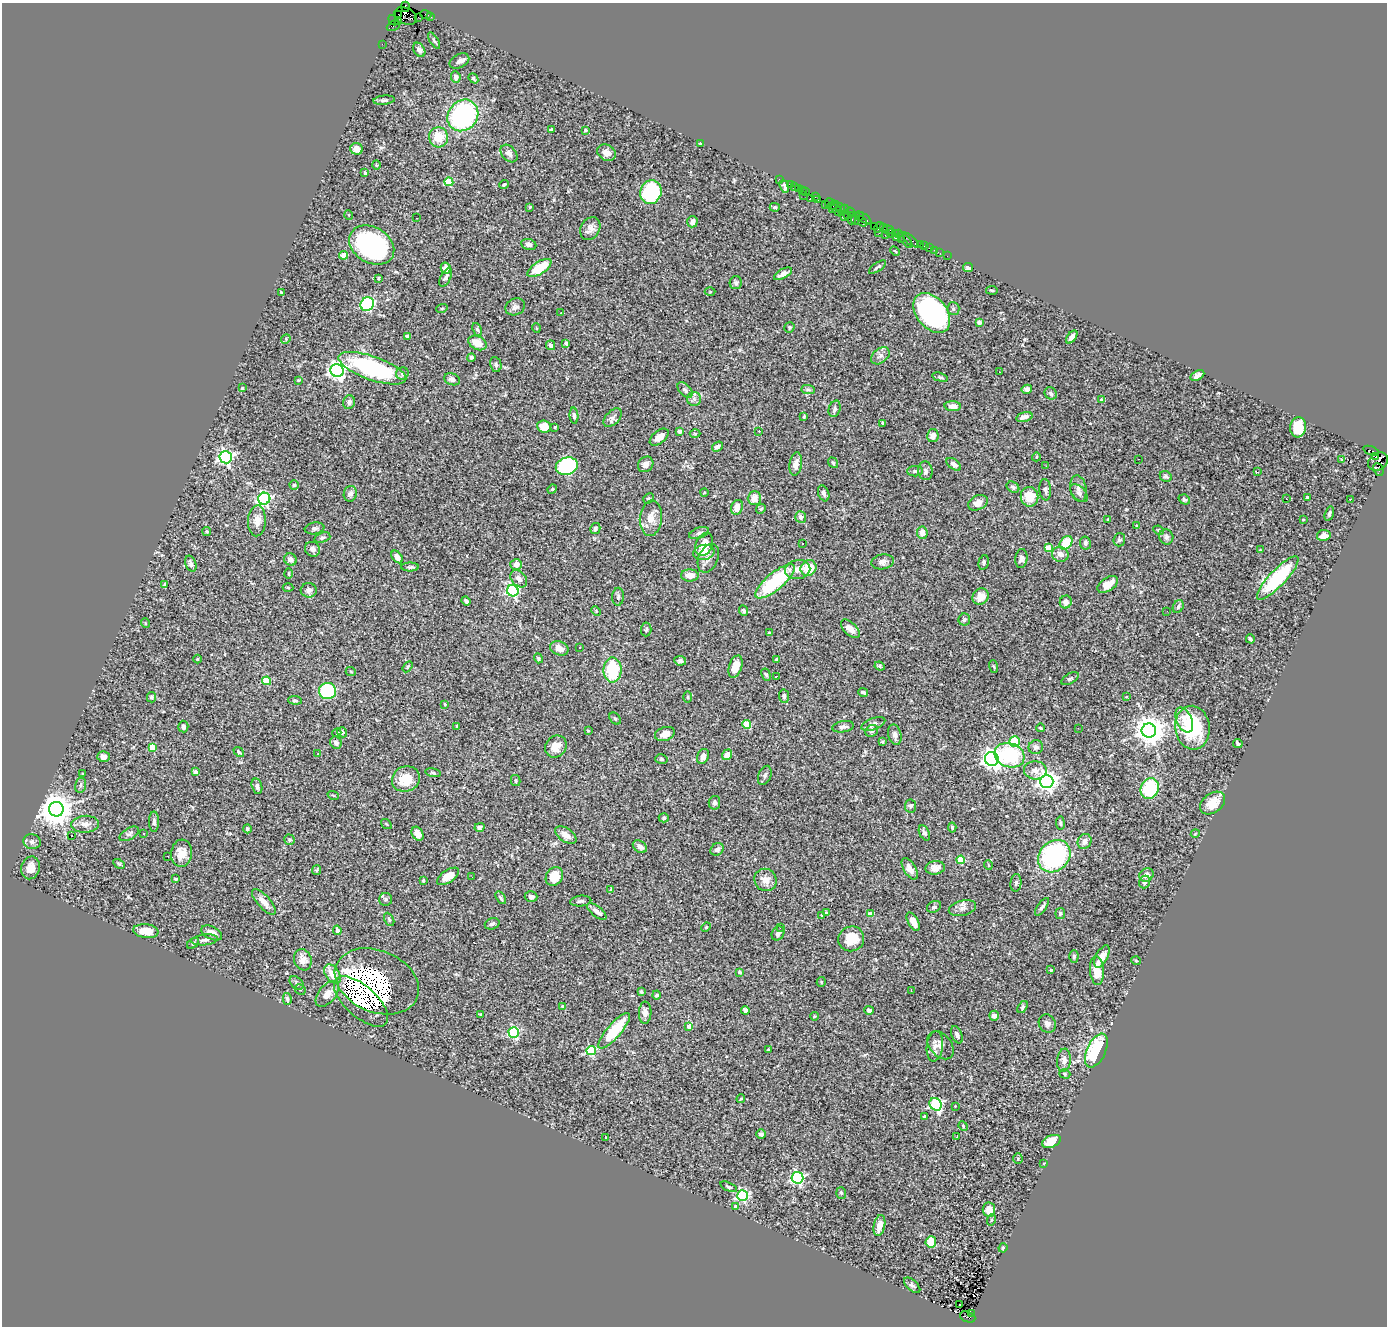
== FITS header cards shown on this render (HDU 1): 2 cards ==
NAXIS1  =                 1385
NAXIS2  =                 1324

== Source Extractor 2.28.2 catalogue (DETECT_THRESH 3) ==
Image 1385 x 1324 px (HDU 1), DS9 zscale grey, 1 PNG px = 1 image px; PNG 1389 x 1328 px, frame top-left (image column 1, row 1324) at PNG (2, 3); each listed source drawn as its Kron ellipse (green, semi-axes under 4 px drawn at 4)
Background 1.25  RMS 0.032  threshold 0.0954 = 3 sigma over >= 5 px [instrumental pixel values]
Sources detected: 445; all 445 listed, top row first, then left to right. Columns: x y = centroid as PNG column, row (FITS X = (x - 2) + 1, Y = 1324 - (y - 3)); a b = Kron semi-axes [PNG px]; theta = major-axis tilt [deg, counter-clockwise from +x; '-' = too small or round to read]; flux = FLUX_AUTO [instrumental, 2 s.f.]
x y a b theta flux
405 7 5 3 - 100
426 14 6 3 -19 77
399 15 3 2 - 58
405 16 12 8 -24 2200
430 16 3 3 - 50
418 17 3 2 - 41
393 20 6 4 -47 130
399 22 3 3 - 710
393 26 7 5 27 180
434 40 9 4 -58 3.9
382 44 2 2 - 23
419 50 8 5 -59 7.7
459 61 10 6 28 8.1
456 77 6 5 - 8.8
473 78 5 4 - 3.7
384 100 11 4 6 4.7
463 115 17 14 48 330
551 129 3 2 - 2.1
585 130 4 3 - 2.1
438 137 10 9 - 52
700 143 4 2 - 1.4
356 149 6 5 - 24
509 153 10 7 -48 11
607 153 10 7 -33 14
376 165 5 3 - 1.8
365 173 3 3 - 5.3
779 179 2 2 - 42
449 182 4 4 - 75
790 184 3 2 - 100
504 185 5 3 - 3.4
784 186 7 3 -71 6.7
794 186 3 3 - 130
799 188 4 3 - 77
802 190 3 3 - 76
805 191 3 3 - 79
651 192 12 10 73 190
803 195 2 2 - 24
816 196 4 3 - 130
810 199 3 3 - 120
818 200 3 2 - 54
829 203 4 3 - 100
825 205 3 2 - 51
833 205 5 4 - 240
530 207 4 4 - 2.2
775 207 5 4 - 2.9
832 209 3 2 - 56
841 209 6 4 -76 110
844 209 5 3 - 210
837 210 8 3 -53 280
850 212 4 3 - 150
349 215 5 3 - 1.6
847 215 4 2 - 64
859 216 5 3 - 120
844 217 2 2 - 44
416 218 3 2 - 46
852 218 6 3 85 340
864 218 9 3 -35 330
856 219 6 3 74 180
862 221 5 3 - 180
692 222 6 5 - 10
874 226 2 2 - 56
879 227 5 3 - 160
883 227 3 2 - 86
590 229 12 9 57 14
888 230 5 3 - 160
879 233 2 2 - 100
891 233 4 3 - 120
895 233 3 3 - 72
899 234 4 3 - 110
885 235 2 2 - 46
896 238 3 3 - 62
901 240 3 2 - 420
906 240 9 4 -50 280
911 240 10 3 -41 130
529 244 8 5 -11 7.7
372 245 24 18 -30 350
920 245 4 3 - 110
924 246 3 2 - 36
929 248 2 2 - 17
934 250 2 2 - 8.9
895 251 5 3 - 1.9
940 253 2 2 - 15
343 255 4 4 - 35
947 256 2 2 - 8.8
877 267 10 3 35 4.1
446 268 6 5 - 13
539 268 13 6 32 64
968 268 5 4 - 6.4
783 274 10 4 29 11
446 277 10 5 63 7.2
379 278 3 3 - 3.2
736 283 6 6 - 5.2
992 290 6 3 -9 2.4
281 292 3 2 - 1.5
710 292 5 3 - 2.1
367 304 7 6 - 270
515 307 10 8 26 8.2
442 308 6 3 19 1.7
953 309 6 6 - 5.3
561 313 3 3 - 1.6
932 313 22 15 -51 460
979 322 4 3 - 12
536 328 5 3 - 1.9
789 328 5 5 - 4.6
477 329 7 4 -66 4.1
407 337 4 4 - 23
1072 337 7 4 53 8.8
286 339 5 4 - 2.7
477 343 10 6 -26 32
566 343 4 4 - 6.6
551 345 5 4 - 9.8
880 356 10 7 39 8.9
471 357 4 4 - 4
496 365 7 5 -79 5.5
372 368 36 12 -19 250
337 370 7 6 - 860
999 372 3 2 - 3.6
402 373 6 6 - 5.5
1197 375 7 4 32 7.9
940 377 8 4 -16 4
452 379 8 5 -23 7.2
298 380 4 3 - 1.9
242 388 3 3 - 1.8
808 389 7 4 -1 4.4
1027 389 5 4 - 8
685 390 9 5 -47 7.8
1051 393 6 5 - 5.6
694 399 7 7 - 7.2
1102 400 3 3 - 12
349 402 7 5 71 9.7
953 406 8 5 -3 13
835 409 8 5 73 6.2
574 416 8 4 -85 5.9
804 416 4 3 - 2.9
1024 417 8 4 14 9.8
613 418 11 6 46 8.6
883 423 3 3 - 2.6
544 426 7 6 - 28
555 427 3 2 - 2.2
1298 427 10 8 85 59
679 431 3 3 - 5.8
759 431 3 2 - 4.4
695 434 5 3 - 2
933 436 6 5 - 14
659 437 11 6 39 16
717 447 6 4 36 6.9
1371 451 8 3 -20 160
226 457 6 6 - 580
1036 457 4 3 - 1.9
1376 457 4 3 - 290
1139 459 2 2 - 2.4
1342 460 3 3 - 22
1378 461 10 8 34 1400
833 463 6 4 -54 3.1
646 464 8 7 - 11
796 464 12 6 81 13
954 464 8 5 -38 8.3
567 466 11 8 15 250
1046 466 2 2 - 3.8
1378 469 7 5 -68 300
915 471 8 5 1 4.4
925 471 9 7 -81 7.2
1257 472 4 2 - 3.1
1166 476 6 5 - 4.4
294 485 4 4 - 6.7
1013 487 7 5 -32 4.2
552 489 5 4 - 2.6
1078 489 13 8 -79 10
1045 490 11 6 -84 6.3
704 493 4 3 - 2.2
824 493 8 5 -69 7.3
1079 493 11 6 -47 7.3
350 494 8 6 74 8.5
1030 497 10 9 - 46
1307 497 4 3 - 4
648 498 6 4 42 3.2
754 498 7 6 - 19
264 499 6 6 - 370
1184 499 6 4 -37 3.1
1286 499 2 2 - 1.7
1350 499 3 2 - 1.9
978 503 10 7 24 14
737 507 8 6 68 20
761 509 5 4 - 2.5
1329 514 7 4 73 4.4
801 517 6 5 - 11
651 518 18 11 85 24
1108 519 3 3 - 1.9
1303 520 3 2 - 1.6
257 521 15 9 87 20
1137 526 4 4 - 4.1
315 528 10 6 8 6.3
595 529 6 5 - 4.5
1159 530 5 3 - 2.7
207 531 4 4 - 3.2
699 533 10 5 20 6.4
922 533 6 5 - 15
1324 535 7 5 11 18
322 537 8 5 17 4.6
1166 537 7 7 - 5.9
1119 540 6 6 - 4
803 543 3 2 - 2.5
1066 543 7 5 49 62
1085 543 6 5 - 5.3
704 544 12 8 65 32
1048 548 4 4 - 35
312 549 8 7 - 9
1260 550 4 4 - 1.9
704 552 11 7 12 21
1060 554 8 7 - 13
397 557 7 4 -51 10
708 558 15 9 66 13
290 559 6 6 - 8.8
1021 559 9 6 84 8.9
882 562 11 7 9 11
984 562 7 5 75 4.6
191 564 8 5 -69 7.5
516 564 6 5 - 14
410 567 9 4 0 4.2
808 568 8 7 - 53
798 570 13 9 12 19
289 574 5 2 - 2
690 575 9 6 -2 20
1278 578 29 8 47 180
519 579 10 7 -48 13
775 581 24 8 40 180
1108 584 11 6 35 26
165 585 4 4 - 5
288 587 5 3 - 2.2
309 590 8 7 - 7.7
513 591 6 5 - 320
618 597 9 6 87 5.7
981 597 8 7 - 21
466 601 4 3 - 4
1066 602 6 6 - 16
1178 607 7 5 61 5
596 611 5 3 - 1.9
743 611 6 4 -67 4.7
1167 611 3 2 - 1.9
964 620 6 6 - 5.2
145 623 5 3 - 2
646 629 7 5 85 3.8
850 629 11 6 -44 14
769 633 3 3 - 4.6
1250 639 4 3 - 4
580 647 3 2 - 3.7
559 648 9 7 -21 17
538 658 5 4 - 3.2
197 659 4 3 - 1.6
777 660 4 3 - 4.3
680 661 6 5 - 5.3
880 666 5 4 - 2.8
408 667 6 4 57 2.9
735 667 11 6 71 32
994 667 6 3 -71 2.3
612 670 12 9 -89 100
351 672 5 3 - 1.9
766 675 6 4 -61 3.5
776 677 3 2 - 1.2
1070 679 9 5 30 4.7
266 681 4 4 - 68
327 691 8 8 - 140
863 692 5 3 - 5.9
784 696 7 5 -81 5.9
151 697 5 4 - 4.7
688 697 5 3 - 2.2
1126 697 4 2 - 1.2
295 700 7 3 -5 3.6
445 704 3 3 - 2
615 719 7 5 -48 3.8
1184 720 13 8 -65 18
747 724 4 4 - 64
873 724 12 6 22 11
183 726 6 5 - 6.9
457 726 3 2 - 1.5
843 727 11 5 9 7.8
1040 728 4 3 - 2.6
1078 728 2 2 - 4.3
1192 728 22 17 -82 150
588 731 3 3 - 2.1
872 731 7 5 33 4.5
1149 731 7 7 - 3300
342 732 5 5 - 5.6
337 733 4 3 - 2
665 734 10 6 19 16
895 735 10 6 -76 7.7
882 742 3 3 - 2.7
1015 742 5 5 - 98
336 743 6 5 - 9
1238 743 5 3 - 4.7
556 746 11 10 - 23
152 747 4 4 - 43
1036 747 7 7 - 7.1
239 752 6 3 -41 3.1
318 754 3 2 - 1.7
727 755 5 4 - 20
1010 755 15 12 -18 140
703 756 8 5 65 12
104 757 6 5 - 8.6
661 759 6 4 -16 3.4
992 759 7 6 - 1200
1035 770 11 9 -4 13
196 772 4 4 - 16
433 773 8 4 -11 3.2
83 774 3 2 - 1.4
765 775 10 6 68 6.1
406 779 14 12 24 46
516 780 6 4 -77 3.1
1047 781 7 6 - 1300
81 785 7 5 79 5
257 786 8 5 -75 6.1
1150 788 10 9 - 130
333 795 6 3 -19 1.7
714 803 7 5 80 7.7
1212 803 14 9 37 33
910 806 6 5 - 4.5
56 809 7 7 - 4700
664 818 5 4 - 4.4
154 822 10 5 89 6
1060 823 7 4 -87 3.3
85 824 14 8 4 15
386 824 6 3 -36 2.1
480 827 5 4 - 5.3
952 828 5 3 - 3.6
247 829 4 4 - 6
924 833 8 5 -63 5.6
129 834 11 5 32 6.1
144 834 3 2 - 1.2
418 834 7 5 -58 16
1195 834 4 3 - 1.8
72 835 3 2 - 2.6
566 835 12 6 -34 18
290 840 5 5 - 3.7
1085 841 8 6 60 12
32 842 9 7 -14 7.8
640 847 7 5 -33 12
717 849 7 5 34 8.9
181 853 13 10 85 27
168 856 3 2 - 3.9
1054 856 17 14 45 300
961 860 4 4 - 72
119 864 6 4 -30 3
988 865 5 3 - 1.7
31 868 11 9 75 22
935 868 10 6 10 20
910 869 12 6 -59 13
316 870 5 4 - 2.5
1146 875 7 6 - 13
448 876 12 6 34 22
554 876 10 8 59 37
472 877 2 2 - 6.1
176 879 3 2 - 2.1
423 880 3 2 - 2.6
766 880 12 10 -50 20
1145 882 6 5 - 6.6
1016 883 9 5 83 5.3
611 889 4 4 - 2
531 897 6 5 - 7.3
501 898 7 4 -59 4.4
386 899 6 6 - 5.2
581 901 10 5 5 6
264 902 16 6 -48 19
934 907 7 5 26 6
1042 907 10 4 55 6.2
962 908 14 7 15 12
597 912 11 5 -39 13
826 913 4 3 - 3.6
1060 913 5 4 - 4.1
870 914 4 3 - 14
822 915 4 4 - 2.6
389 919 7 4 -63 3.9
913 922 10 5 -62 19
492 924 7 5 18 5.4
706 927 5 4 - 2.8
780 927 2 2 - 2.9
337 930 4 4 - 5.2
146 931 13 7 -6 26
212 933 11 6 -25 14
778 933 7 6 - 9.1
851 939 13 12 - 45
205 940 13 5 7 7.9
193 943 7 4 38 3.9
1074 956 6 4 89 3.7
1102 956 12 6 63 21
303 960 11 8 -70 19
1136 961 5 3 - 1.7
1051 970 3 3 - 3.4
1097 971 14 7 -85 37
740 972 3 3 - 6.3
332 974 11 6 -55 30
377 981 44 31 -23 1600
821 982 5 4 - 2.7
296 983 8 5 -42 4.5
300 989 5 5 - 4.3
641 991 4 3 - 3.6
911 991 3 2 - 3.3
327 994 15 8 49 19
657 995 4 4 - 3.8
287 999 6 4 -76 6.1
361 1001 33 15 -42 620
563 1007 4 3 - 11
1022 1007 7 4 55 3.5
745 1010 4 4 - 7.7
869 1010 5 4 - 7.7
645 1013 11 6 87 14
481 1015 3 2 - 1.9
814 1016 4 3 - 1.6
994 1016 5 5 - 6.6
1047 1024 9 8 - 8.6
689 1026 4 4 - 25
614 1031 23 7 49 100
514 1032 5 5 - 260
957 1035 9 5 -67 8
940 1045 16 11 -50 14
935 1046 15 8 83 14
769 1050 4 4 - 2.7
591 1051 5 4 - 170
1096 1051 18 9 65 190
1064 1060 12 7 84 12
1065 1074 6 4 -19 3.2
741 1099 4 3 - 2.5
936 1104 7 5 -55 300
955 1106 2 2 - 1.4
924 1117 3 3 - 3.5
963 1126 5 3 - 2
761 1134 5 4 - 7
957 1136 3 2 - 1.5
606 1137 3 3 - 1.5
1051 1141 10 6 22 45
1018 1158 5 4 - 2.5
1044 1163 3 2 - 1.2
798 1178 6 5 - 390
729 1187 9 4 -24 3.6
841 1193 6 5 - 3.3
742 1196 5 5 - 290
735 1207 4 3 - 8
989 1210 7 6 - 24
991 1220 6 3 71 2.2
879 1225 11 5 78 16
931 1242 5 5 - 36
1003 1248 5 3 - 2.6
912 1285 10 5 -42 5.3
959 1304 3 2 - 4.6
971 1313 3 2 - 67
968 1317 8 5 -22 520